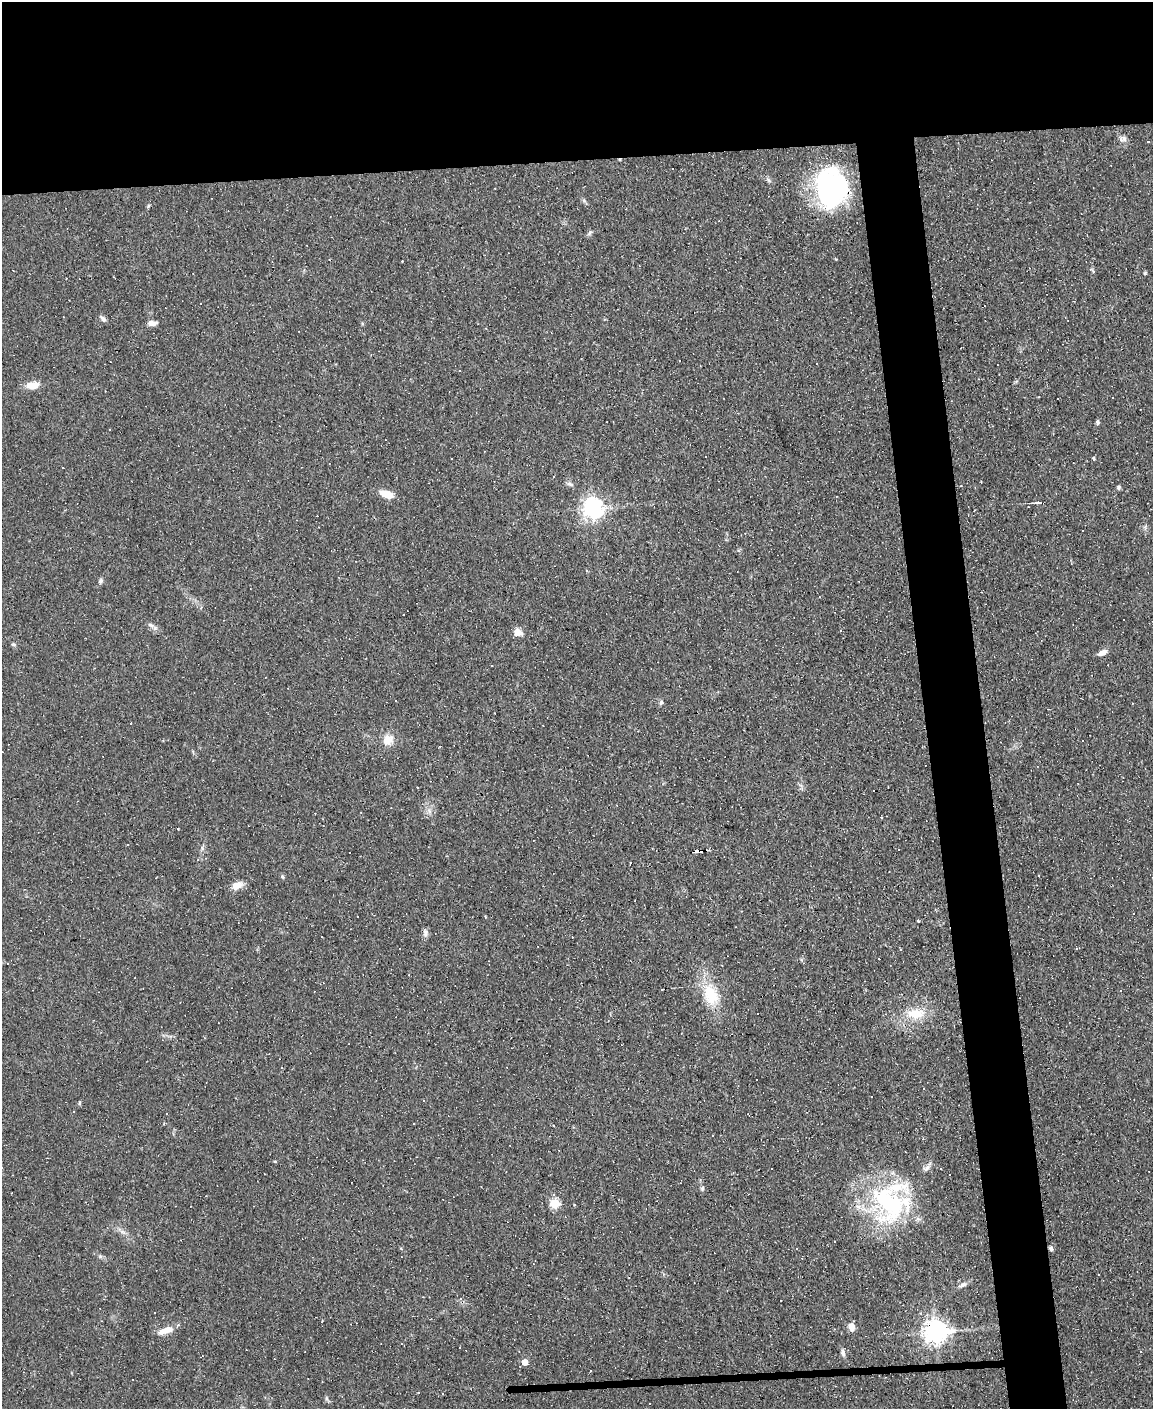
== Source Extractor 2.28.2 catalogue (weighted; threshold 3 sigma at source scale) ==
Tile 2 of 4 x 3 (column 2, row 1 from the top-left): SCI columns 1152-2302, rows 3049-4455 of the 4603 x 4581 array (HDU 1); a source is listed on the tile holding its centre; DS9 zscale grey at full resolution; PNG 1155 x 1411 px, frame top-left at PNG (2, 2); no overlay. Shown black and unused: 16% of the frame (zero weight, under 3 of 4 exposures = <1% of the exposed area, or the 3 px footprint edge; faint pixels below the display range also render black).
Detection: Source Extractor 2.28.2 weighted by HDU 2 'WHT'; one run over the whole footprint, this tile lists its part. Background 0.0782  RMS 0.0055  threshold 0.0248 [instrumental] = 3 sigma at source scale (4.5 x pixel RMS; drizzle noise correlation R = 1.50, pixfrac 1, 0.05/0.05 arcsec/px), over >= 5 px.
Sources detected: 104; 36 cosmic-ray / hot-pixel residue — not listed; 2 inside a brighter listed object's ellipse — not listed separately; the other 66 listed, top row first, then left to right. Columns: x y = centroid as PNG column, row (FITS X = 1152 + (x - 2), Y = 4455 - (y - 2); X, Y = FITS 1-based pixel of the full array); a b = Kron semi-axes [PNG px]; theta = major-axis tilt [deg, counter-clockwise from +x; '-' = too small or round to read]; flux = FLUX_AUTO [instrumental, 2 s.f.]
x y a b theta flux
1123 140 11 3 10 1.3
1148 141 3 3 - 0.75
831 188 44 34 -87 81
148 206 6 4 71 0.64
589 233 9 4 42 1
307 245 2 2 - 0.39
402 261 3 2 - 0.53
103 319 9 5 -50 1.6
152 323 11 6 -1 2.8
817 363 3 2 - 0.39
460 371 3 2 - 0.77
32 385 16 8 8 6
1058 399 3 2 - 1
1098 423 5 5 - 1
452 458 3 2 - 0.93
1094 458 5 4 - 0.69
570 484 8 5 -25 1.3
1119 487 6 5 - 0.97
387 494 16 7 -18 7.2
1038 502 10 3 4 1.5
593 508 7 7 - 330
101 581 7 5 65 1.2
150 625 9 5 -25 1.6
518 633 11 9 -24 4
13 644 7 4 -7 0.85
1102 652 11 6 26 3.2
661 703 7 4 63 1.1
130 723 3 2 - 0.6
388 740 17 13 39 5.9
881 817 3 2 - 0.68
697 851 6 3 4 4
350 852 3 2 - 0.59
630 863 4 2 - 0.78
1039 876 3 2 - 0.47
282 877 6 4 -39 0.77
237 885 13 10 26 4.6
917 920 3 3 - 2.7
425 932 12 6 87 2
1076 948 3 3 - 2.7
1121 990 3 2 - 0.47
711 995 30 18 -69 19
916 1014 26 13 1 13
756 1080 2 2 - 0.6
79 1103 5 3 - 0.64
167 1114 3 2 - 0.54
413 1124 3 3 - 0.82
275 1161 4 3 - 0.54
772 1168 3 3 - 0.89
926 1168 12 6 40 2.3
949 1175 3 3 - 2.6
702 1188 6 5 - 1.1
11 1193 3 2 - 0.46
889 1202 59 42 -68 72
555 1203 5 5 - 31
1051 1249 6 5 - 1.2
100 1256 6 5 - 0.96
802 1258 3 3 - 0.35
963 1285 10 6 29 1.9
920 1313 4 3 - 0.65
851 1326 9 7 -71 3.5
166 1330 21 7 19 5.8
935 1332 8 7 - 460
843 1353 9 6 -78 1.8
202 1356 3 3 - 0.47
525 1362 4 4 - 7.8
327 1399 6 4 -71 0.87
Overlapping masked pixels (flux is a lower limit): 4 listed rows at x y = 831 188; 697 851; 1051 1249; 935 1332
Unlisted compact peaks at least as high as the median listed source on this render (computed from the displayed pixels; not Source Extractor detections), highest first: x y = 584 201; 1144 273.